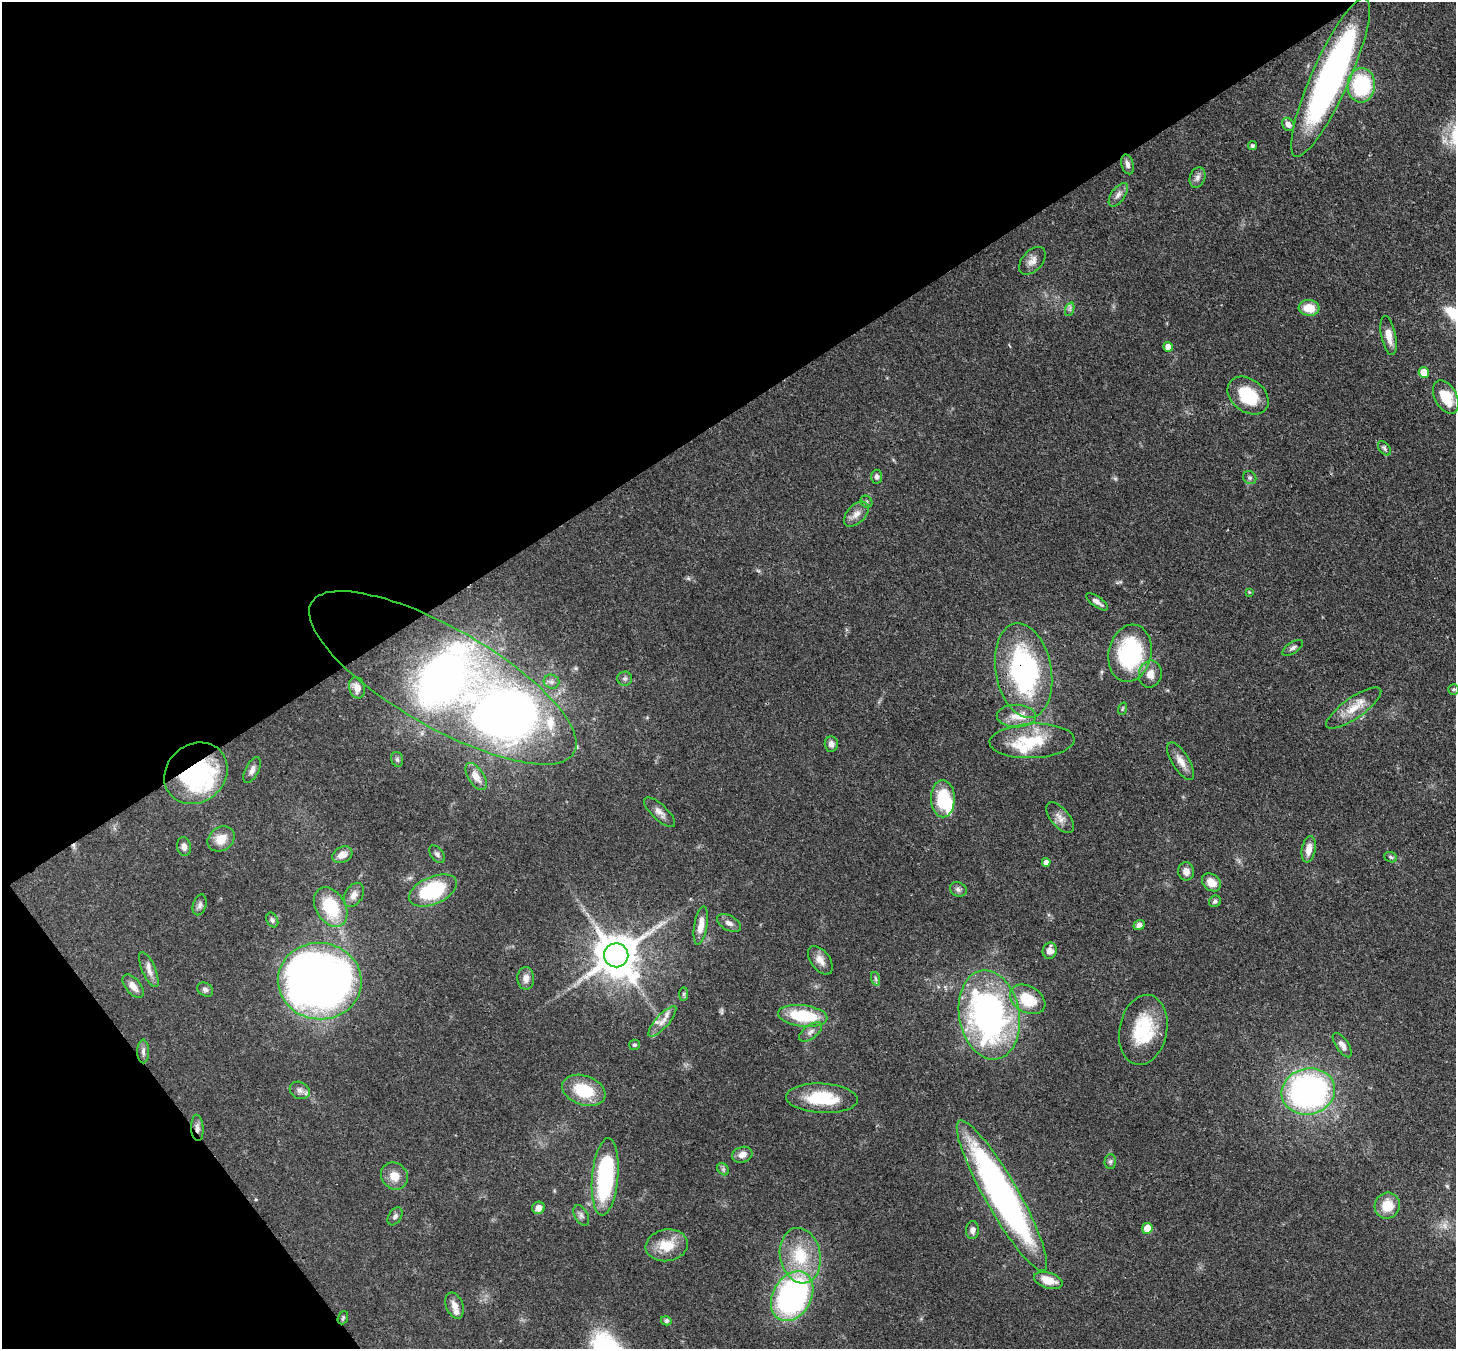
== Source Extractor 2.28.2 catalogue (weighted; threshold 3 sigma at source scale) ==
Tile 5 of 4 x 4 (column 1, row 2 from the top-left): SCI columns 79-1532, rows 3040-4386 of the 5970 x 5942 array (HDU 1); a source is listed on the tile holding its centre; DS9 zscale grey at full resolution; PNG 1458 x 1351 px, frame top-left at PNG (2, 2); each listed source drawn as its Kron ellipse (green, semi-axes under 4 px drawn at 4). Shown black and unused: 35% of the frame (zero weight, under 3 of 4 exposures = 7% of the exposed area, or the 3 px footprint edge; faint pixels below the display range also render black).
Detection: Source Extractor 2.28.2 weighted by HDU 2 'WHT'; one run over the whole footprint, this tile lists its part. Background 0.0754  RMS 0.0038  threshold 0.0172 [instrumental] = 3 sigma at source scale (4.5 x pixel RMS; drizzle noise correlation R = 1.50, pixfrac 1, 0.05/0.05 arcsec/px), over >= 5 px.
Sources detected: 117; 2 inside a brighter object's white glare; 1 cosmic-ray / hot-pixel residue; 1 long thin detection or spike segment (spike, bleed or trail) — neither listed nor drawn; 7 inside a brighter listed object's ellipse — not listed separately; the other 106 listed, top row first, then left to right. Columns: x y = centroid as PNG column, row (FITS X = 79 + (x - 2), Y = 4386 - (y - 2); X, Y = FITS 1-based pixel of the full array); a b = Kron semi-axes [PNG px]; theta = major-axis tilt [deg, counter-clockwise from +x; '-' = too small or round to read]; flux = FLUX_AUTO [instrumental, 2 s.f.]
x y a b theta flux
1331 77 87 19 66 130
1361 85 17 14 86 29
1288 124 7 5 -57 2.1
1252 146 4 4 - 0.81
1127 164 10 6 -75 1.6
1197 177 10 7 70 1.6
1118 195 13 6 55 1.9
1032 261 16 10 48 2.9
1309 308 10 8 -4 6.4
1070 309 7 4 72 0.82
1389 336 20 7 -79 4.1
1168 347 5 4 - 3.2
1424 372 5 5 - 7.8
1248 396 22 16 -38 16
1446 397 18 11 -61 9.9
1384 448 8 5 -51 0.89
877 477 7 5 -86 1.2
1250 478 7 6 - 0.86
866 502 6 5 - 0.71
856 514 15 9 45 3
1249 592 4 4 - 0.32
1097 602 13 5 -36 1.8
1293 648 12 5 34 1.1
1130 653 29 21 78 41
1024 671 48 28 -79 68
1150 674 13 11 79 3.6
443 678 151 49 -30 430
625 679 7 7 - 1.1
551 682 8 7 - 1.2
357 688 11 7 -75 3
1454 689 5 5 - 0.58
1354 708 33 10 35 6.9
1122 709 6 4 71 0.47
1016 716 19 11 -1 5.2
1032 741 42 17 2 17
831 744 7 6 - 1.8
397 759 7 5 -74 0.91
1181 761 21 8 -58 3.7
252 770 14 6 63 1.8
196 773 33 29 39 49
476 777 15 8 -57 3.5
943 799 18 12 -89 18
660 812 20 7 -43 2.6
1060 818 18 9 -50 2.9
221 839 14 11 34 5.5
184 847 9 7 -80 1.8
1309 849 13 7 79 3.5
437 854 10 6 -50 1.1
342 855 10 7 27 3.2
1391 857 6 5 - 0.72
1046 862 4 4 - 1.9
1186 871 9 8 - 2.3
1211 882 10 8 -40 4.2
958 889 8 7 - 1.2
433 890 25 13 23 28
354 895 13 8 60 2.6
1215 901 6 5 - 0.9
200 905 11 6 71 1.4
331 907 21 15 -58 19
272 920 8 5 -63 0.87
729 923 13 7 -28 1.8
701 925 19 6 81 4.6
1139 925 6 5 - 1.5
1050 951 8 7 - 2.9
616 955 12 12 - 1500
820 960 16 9 -53 3.4
149 970 19 6 -67 2.6
526 978 11 8 -89 2.7
876 979 7 4 -71 0.74
320 981 42 38 -5 390
133 986 14 7 -50 3
205 989 8 6 -31 1.2
684 994 7 4 89 0.7
1028 999 19 13 -30 13
989 1015 45 30 -80 130
803 1016 25 10 -6 20
662 1021 20 6 48 3.1
1143 1030 35 24 79 21
810 1032 13 7 36 1.8
634 1045 5 5 - 0.76
1342 1045 14 6 -55 2.1
143 1051 12 6 90 1.3
300 1090 10 8 -28 1.9
584 1090 22 14 -19 15
1308 1091 27 23 13 120
822 1098 36 14 -3 18
197 1128 13 6 -86 1.8
742 1155 10 8 17 2.7
1110 1161 7 6 - 0.87
723 1169 7 5 -46 0.84
394 1176 14 13 - 4.9
605 1177 39 13 85 45
1002 1196 86 17 -60 140
1387 1206 13 12 - 7.4
538 1208 6 6 - 2.4
581 1215 11 6 -61 1.4
395 1216 10 6 58 1.1
1147 1228 5 5 - 5.2
972 1230 9 6 86 1.7
667 1245 21 16 8 9.4
800 1256 28 20 -79 18
1048 1280 15 8 -17 6.1
792 1296 27 19 60 99
455 1306 13 8 -69 3
343 1318 7 5 69 0.61
666 1321 5 4 - 0.96
Overlapping masked pixels (flux is a lower limit): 6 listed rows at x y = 1331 77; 1130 653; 1024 671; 196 773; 616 955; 197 1128